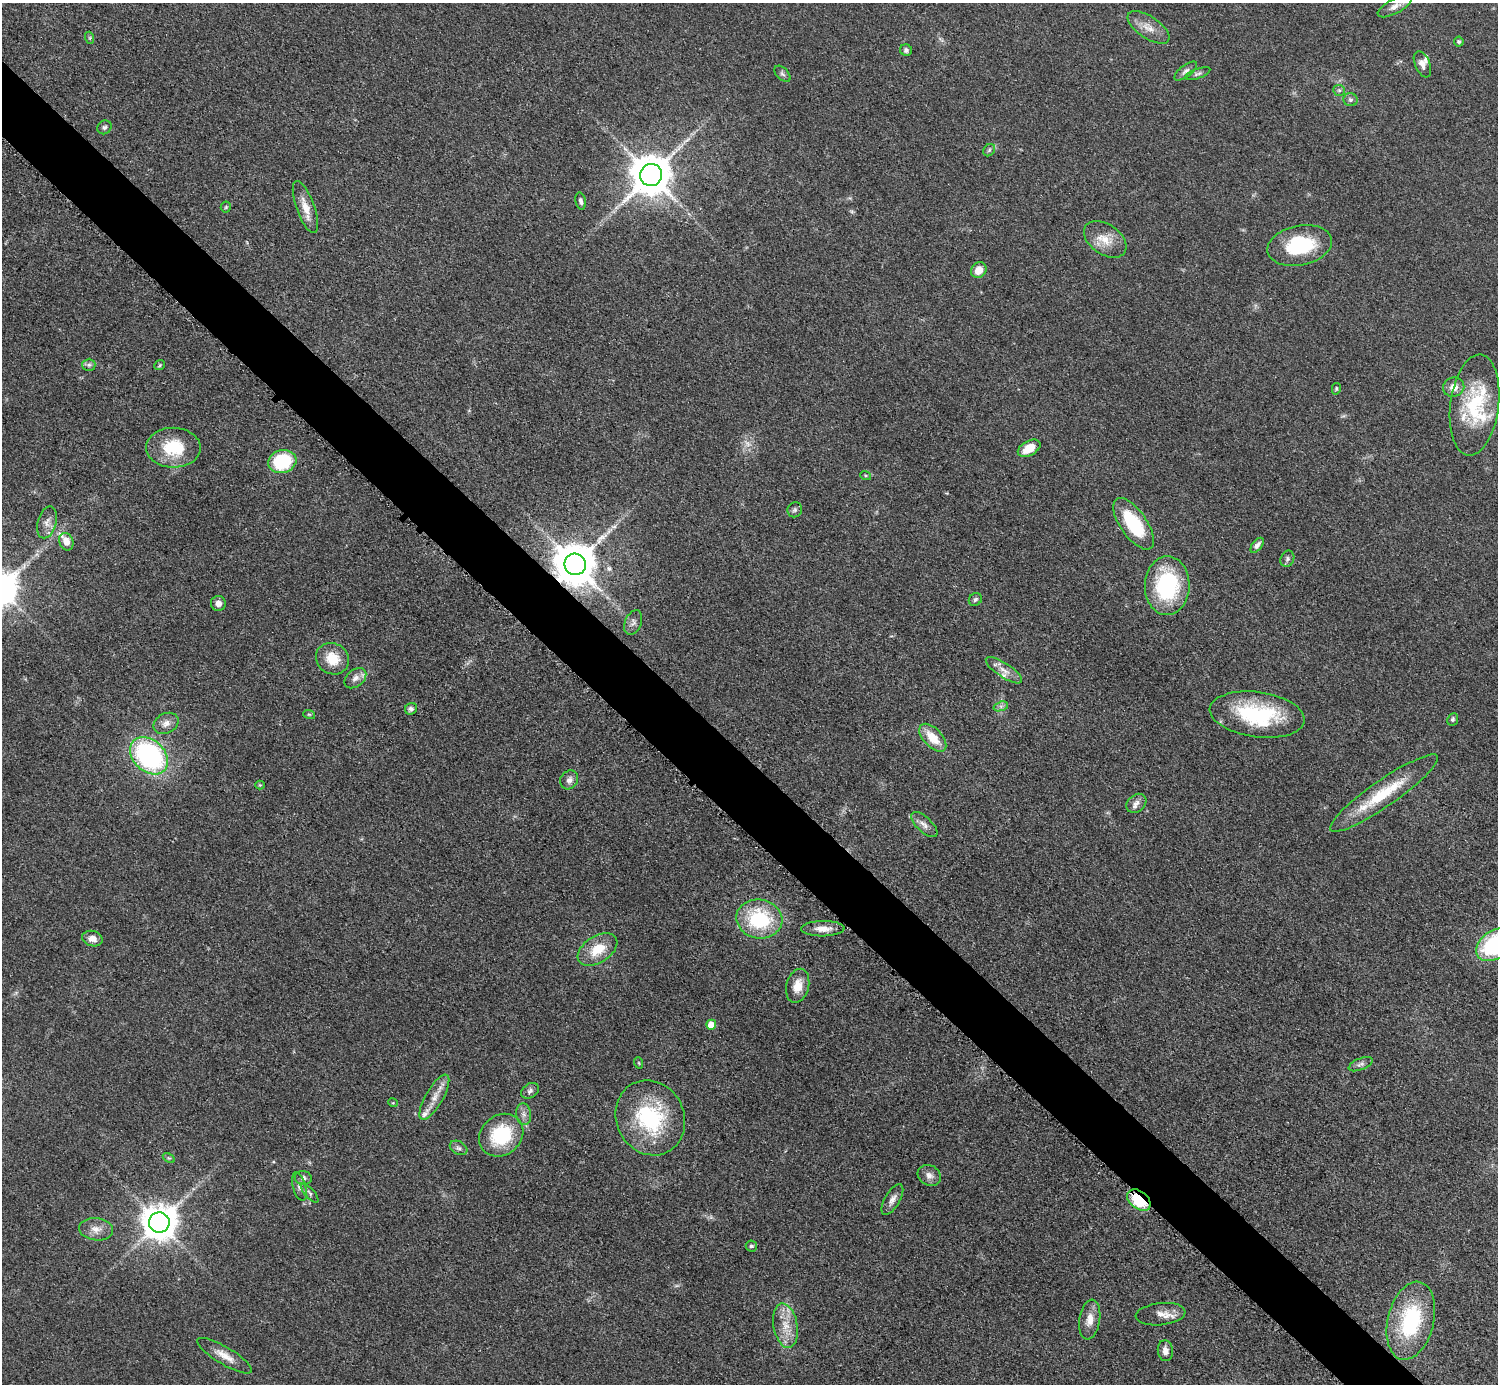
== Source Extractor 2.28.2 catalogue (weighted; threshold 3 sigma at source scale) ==
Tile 11 of 4 x 4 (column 3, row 3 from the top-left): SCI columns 3000-4495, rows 1688-3069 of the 5993 x 5993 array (HDU 1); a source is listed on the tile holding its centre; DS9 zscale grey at full resolution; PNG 1500 x 1386 px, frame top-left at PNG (2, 3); each listed source drawn as its Kron ellipse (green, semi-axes under 4 px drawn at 4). Shown black and unused: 5% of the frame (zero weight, under 3 of 5 exposures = <1% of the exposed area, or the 3 px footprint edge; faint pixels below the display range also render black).
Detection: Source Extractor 2.28.2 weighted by HDU 2 'WHT'; one run over the whole footprint, this tile lists its part. Background 0.0505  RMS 0.0053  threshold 0.0239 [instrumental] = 3 sigma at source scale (4.5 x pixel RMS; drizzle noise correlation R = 1.50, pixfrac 1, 0.05/0.05 arcsec/px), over >= 5 px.
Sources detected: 98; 1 too faint to see at this stretch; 1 inside a brighter object's white glare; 2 long thin detections or spike segments (spike, bleed or trail) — neither listed nor drawn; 6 inside a brighter listed object's ellipse — not listed separately; the other 88 listed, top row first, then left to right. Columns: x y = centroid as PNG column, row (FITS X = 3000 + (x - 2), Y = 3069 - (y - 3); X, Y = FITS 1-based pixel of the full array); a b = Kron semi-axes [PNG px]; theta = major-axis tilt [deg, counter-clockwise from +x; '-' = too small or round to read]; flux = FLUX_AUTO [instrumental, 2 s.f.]
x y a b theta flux
1395 6 19 7 28 3.5
1149 27 24 11 -34 6.8
90 38 6 4 -72 0.7
1459 41 5 5 - 0.85
906 50 6 5 - 1.3
1422 64 14 7 -67 3.1
1186 71 13 6 37 2.1
782 74 10 5 -45 1.5
1198 74 13 5 20 1.5
1339 90 6 5 - 1.1
1350 100 7 6 - 1.4
104 127 7 6 - 1.4
989 150 7 5 47 1
651 175 11 11 - 1800
581 201 8 5 -78 1.5
226 207 5 5 - 0.73
305 207 27 9 -70 7.5
1105 239 24 15 -35 9.8
1300 246 33 20 12 34
979 270 8 7 - 6.4
89 365 6 6 - 1.5
160 365 6 4 37 0.69
1454 387 11 9 18 4.6
1336 389 6 4 76 0.72
1475 405 51 24 83 37
173 448 27 20 -1 23
1029 448 12 7 30 8.8
282 462 14 11 16 36
866 475 5 3 - 0.63
795 510 8 7 - 1.4
47 522 16 9 74 4.2
1134 524 30 13 -55 31
66 542 9 7 -67 4.7
1257 545 9 5 53 2
1287 559 8 6 68 1.4
575 564 11 10 - 1900
1167 586 29 22 88 54
975 599 7 6 - 1.3
218 603 7 7 - 3.3
633 623 13 8 68 2.5
332 659 17 15 -31 12
1004 670 21 7 -33 4.5
355 678 12 8 39 3.4
1001 706 7 4 18 1.5
411 709 6 5 - 1.6
309 714 6 3 -18 0.69
1257 715 48 22 -8 48
1453 719 6 5 - 1
166 723 13 10 28 3.7
933 738 17 9 -46 12
149 756 21 16 -44 94
569 780 10 8 55 2.6
260 785 4 4 - 0.51
1384 793 65 13 35 27
1136 803 11 8 40 3
924 825 16 7 -43 3.3
759 919 23 19 -11 39
823 929 22 7 1 5.4
92 939 10 7 -14 4.4
1495 945 20 14 35 57
598 949 22 13 33 13
798 986 17 11 76 7.5
711 1025 5 5 - 8.1
639 1063 6 3 -71 0.54
1361 1064 13 5 23 1.8
530 1091 9 7 33 1.9
434 1097 25 8 60 6.8
393 1103 5 3 - 0.44
524 1114 11 7 -83 2.6
650 1118 38 34 -63 50
501 1135 23 20 38 32
459 1148 9 6 -30 1.9
169 1158 7 4 -32 0.74
929 1175 12 10 -29 3.3
303 1178 8 7 - 1.8
299 1187 15 6 -75 2.4
310 1193 12 4 -49 1.4
892 1200 17 7 59 3.4
1139 1200 13 8 -38 25
159 1222 10 10 - 1200
96 1229 17 11 -7 5.5
751 1246 6 5 - 1.2
1161 1314 25 11 6 6.1
1090 1320 20 10 81 6.1
1411 1321 40 23 76 48
785 1326 22 12 -79 9.8
1165 1351 10 7 -84 3.5
224 1356 31 8 -31 7.1
Overlapping masked pixels (flux is a lower limit): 2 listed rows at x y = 575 564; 1139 1200
Isophote crosses this tile's border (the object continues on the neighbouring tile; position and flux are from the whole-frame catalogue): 1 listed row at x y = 1495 945